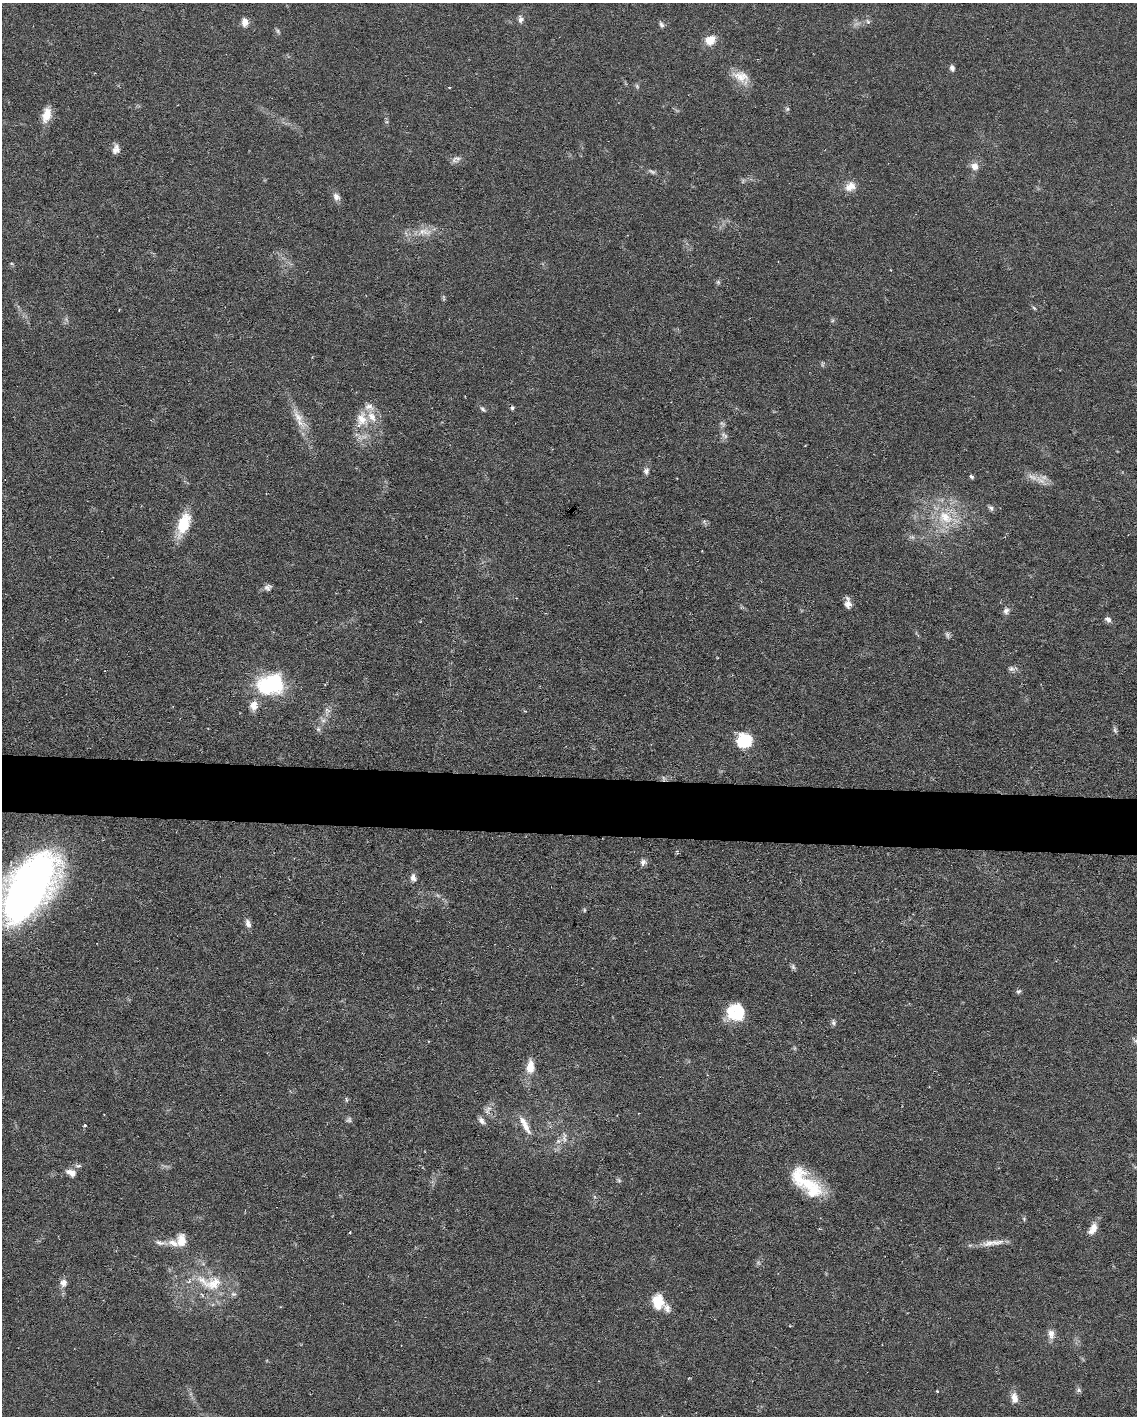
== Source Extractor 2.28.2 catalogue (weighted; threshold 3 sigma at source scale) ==
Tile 7 of 4 x 3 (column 3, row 2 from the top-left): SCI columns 2270-3404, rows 1630-3043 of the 4538 x 4560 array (HDU 1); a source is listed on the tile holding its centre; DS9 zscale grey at full resolution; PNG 1139 x 1418 px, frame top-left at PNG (2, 3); no overlay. Shown black and unused: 4% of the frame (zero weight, under 3 of 6 exposures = <1% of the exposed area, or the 3 px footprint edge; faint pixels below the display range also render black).
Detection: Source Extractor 2.28.2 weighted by HDU 2 'WHT'; one run over the whole footprint, this tile lists its part. Background 0.106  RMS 0.0054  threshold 0.022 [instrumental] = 3 sigma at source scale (4.09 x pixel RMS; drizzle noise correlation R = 1.36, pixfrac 0.8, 0.05/0.05 arcsec/px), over >= 5 px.
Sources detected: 89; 2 too faint to see at this stretch — not listed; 7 inside a brighter listed object's ellipse — not listed separately; the other 80 listed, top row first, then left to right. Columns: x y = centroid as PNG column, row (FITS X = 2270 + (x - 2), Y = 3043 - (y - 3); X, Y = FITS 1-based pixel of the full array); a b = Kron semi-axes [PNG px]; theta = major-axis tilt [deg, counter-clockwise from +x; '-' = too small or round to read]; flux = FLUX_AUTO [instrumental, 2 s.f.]
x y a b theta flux
521 20 7 7 - 2
245 22 12 8 88 3.3
868 22 7 5 -54 1.1
662 25 8 6 -55 1.4
278 31 7 5 -61 0.95
710 40 12 10 37 7.1
952 68 8 6 -74 1.6
741 77 24 14 -29 8.1
637 86 7 5 -47 0.91
787 109 7 5 47 0.86
47 115 18 10 73 7
116 149 11 8 81 2.9
456 159 15 7 19 2.3
975 166 10 10 - 3.8
850 186 13 9 36 5.8
336 197 10 8 -55 2.5
425 232 24 9 -9 6.8
718 282 7 5 -45 0.9
1034 308 7 4 -45 0.72
512 408 5 5 - 0.94
483 409 9 5 -47 1.1
298 417 30 10 -54 8.1
362 419 24 16 79 12
724 435 12 6 -39 1.9
646 471 9 7 79 1.9
971 476 5 5 - 0.87
1041 480 19 8 -31 5.1
991 508 8 5 -39 1.3
945 517 24 19 -28 18
183 524 27 13 69 16
912 537 9 5 -11 1.4
268 587 9 7 28 1.8
848 603 13 7 -82 3.6
1006 611 9 7 64 2.1
1108 619 8 5 -38 2.3
947 635 10 5 -72 1.2
1012 669 12 7 7 1.8
270 684 27 19 15 49
254 706 10 8 76 5.3
327 710 10 4 -33 1.2
323 720 7 5 28 1.6
318 729 6 5 - 1
1115 730 9 5 -72 1.1
743 741 16 15 - 17
643 862 9 7 74 1.8
413 878 10 7 -79 2.4
29 888 70 35 56 280
584 910 6 4 90 0.6
248 923 11 7 -70 2.3
793 967 9 5 -64 1.1
1018 991 7 4 35 0.98
736 1012 18 18 - 19
833 1022 7 6 - 1.2
1136 1041 9 6 -18 1.5
530 1067 17 10 87 7.5
346 1099 7 3 -89 0.68
488 1110 14 7 60 3.2
349 1120 8 6 54 1.2
85 1125 4 4 - 0.67
525 1125 28 7 -63 5.9
564 1137 16 4 -88 2.1
558 1141 7 6 - 1.7
78 1166 10 5 5 1.4
71 1173 14 8 -22 3.3
619 1180 7 5 -46 0.88
810 1187 41 19 -53 24
1024 1219 6 4 -73 0.68
1093 1229 16 9 61 4.5
350 1232 4 3 - 0.4
182 1240 15 10 89 6.5
160 1243 19 6 -7 2.8
989 1243 21 9 11 5.5
189 1281 7 5 45 1.4
64 1283 10 9 - 2.9
214 1283 25 17 20 15
233 1294 8 6 9 1.4
658 1302 19 14 -79 10
1051 1334 13 8 -85 3.5
1078 1390 7 6 - 1.2
1014 1398 13 8 -77 4.3
Isophote crosses this tile's border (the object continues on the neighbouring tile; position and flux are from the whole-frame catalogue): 2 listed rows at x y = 29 888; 1136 1041